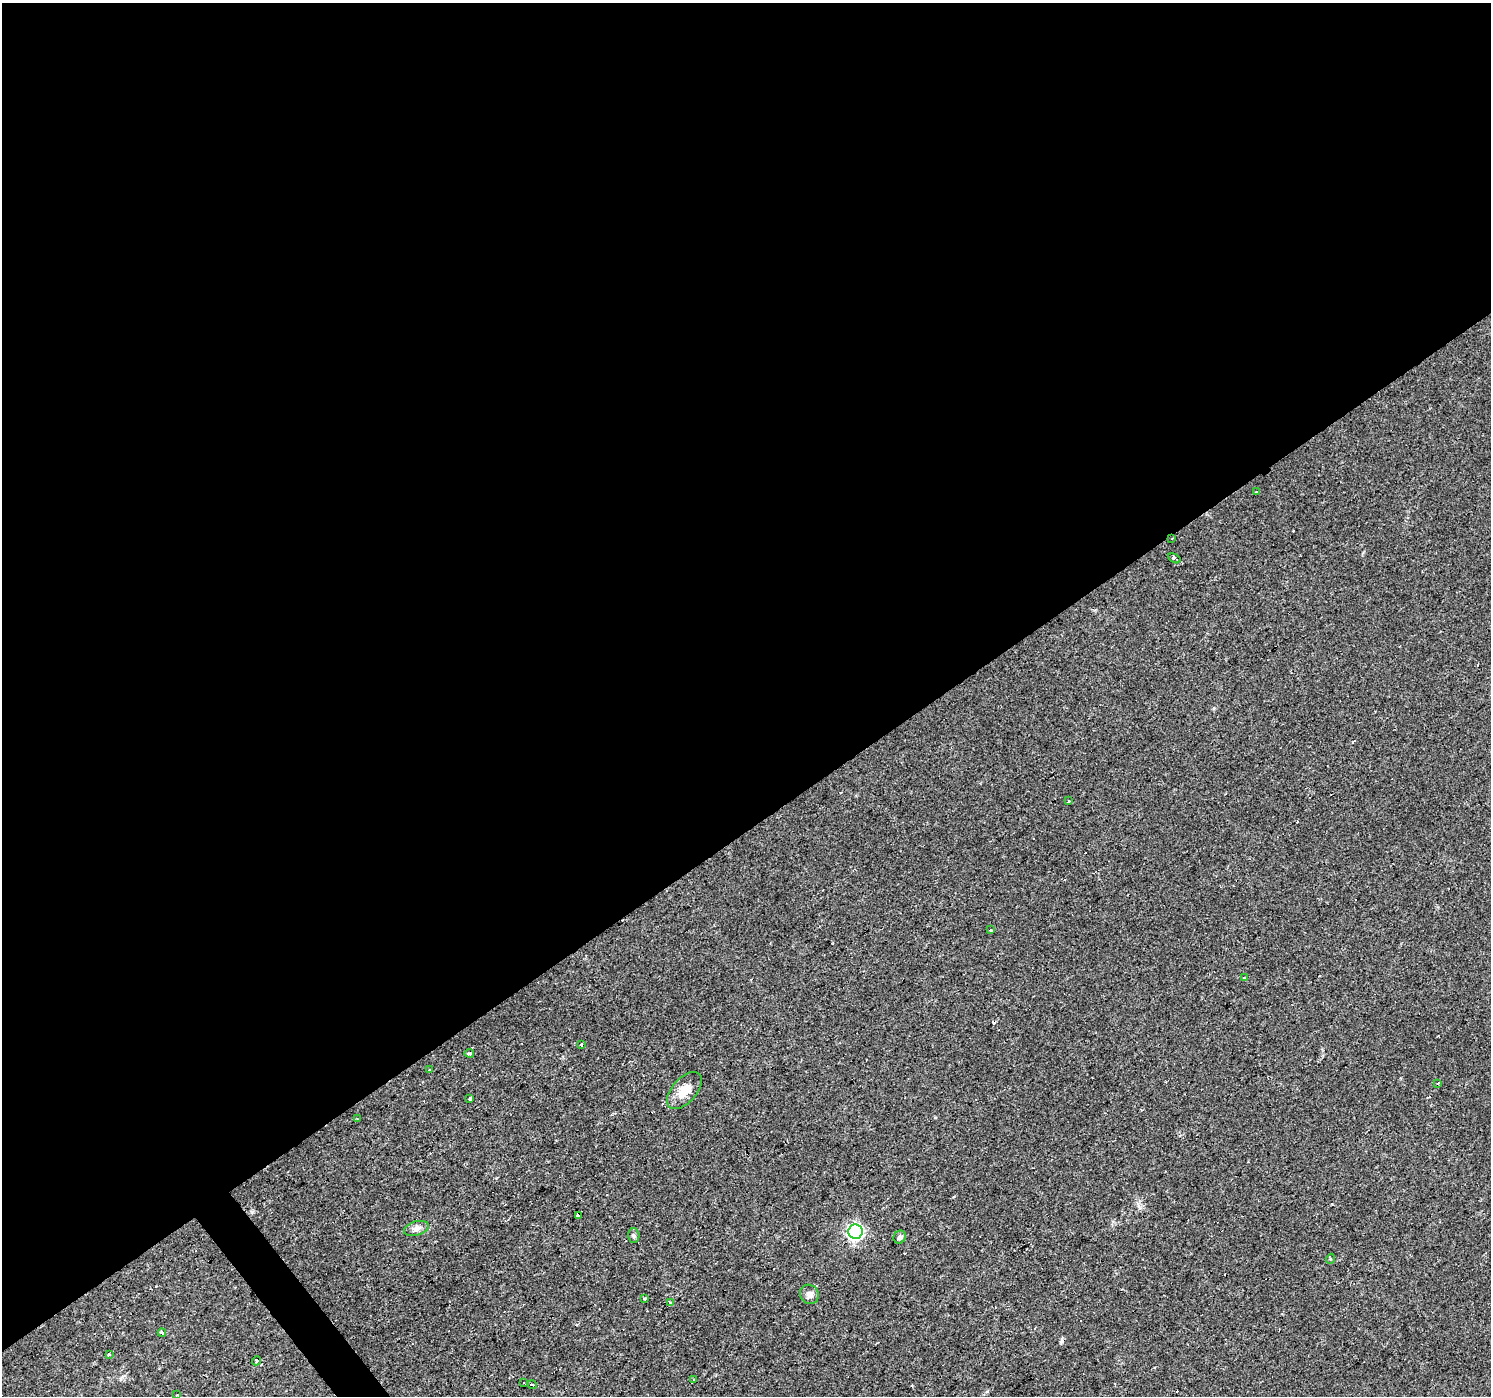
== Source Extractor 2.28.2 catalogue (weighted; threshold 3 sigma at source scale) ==
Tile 2 of 4 x 4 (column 2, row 1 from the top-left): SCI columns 1492-2980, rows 4372-5765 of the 5959 x 5893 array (HDU 1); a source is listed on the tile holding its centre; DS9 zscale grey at full resolution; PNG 1493 x 1398 px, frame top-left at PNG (2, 3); each listed source drawn as its Kron ellipse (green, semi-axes under 4 px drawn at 4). Shown black and unused: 60% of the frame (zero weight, under 2 of 3 exposures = <1% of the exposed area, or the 3 px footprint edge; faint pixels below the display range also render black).
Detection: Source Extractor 2.28.2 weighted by HDU 2 'WHT'; one run over the whole footprint, this tile lists its part. Background 0.0205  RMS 0.0033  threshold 0.0149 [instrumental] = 3 sigma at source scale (4.5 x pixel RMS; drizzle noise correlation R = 1.50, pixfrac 1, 0.0396/0.0396 arcsec/px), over >= 5 px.
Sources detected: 44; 15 cosmic-ray / hot-pixel residue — neither listed nor drawn; the other 29 listed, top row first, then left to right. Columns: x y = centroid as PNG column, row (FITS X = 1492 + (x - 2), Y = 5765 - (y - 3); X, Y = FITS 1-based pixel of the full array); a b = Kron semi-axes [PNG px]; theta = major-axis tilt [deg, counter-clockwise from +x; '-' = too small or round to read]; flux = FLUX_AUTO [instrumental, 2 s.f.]
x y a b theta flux
1256 492 3 3 - 0.33
1172 539 3 2 - 0.3
1174 558 7 4 -28 2.5
1069 801 3 3 - 0.95
991 930 3 3 - 1.6
1245 978 3 3 - 1.5
582 1045 3 3 - 1.4
469 1053 5 4 - 1.1
429 1070 3 3 - 5.3
1437 1083 3 3 - 2
684 1090 22 12 49 5.1
470 1099 3 3 - 1.1
357 1118 4 2 - 0.25
578 1215 3 3 - 21
416 1228 13 7 17 1.5
855 1232 7 7 - 79
634 1236 7 5 -88 0.7
900 1237 7 6 - 1.1
1330 1259 5 3 - 0.35
809 1294 10 9 - 1.9
645 1298 3 2 - 0.58
670 1303 3 3 - 1.3
162 1333 4 3 - 2.2
109 1354 3 3 - 0.58
256 1361 4 3 - 2.3
694 1379 4 3 - 1.1
524 1383 3 2 - 0.63
532 1385 4 3 - 1.1
176 1395 3 3 - 0.46
Overlapping masked pixels (flux is a lower limit): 2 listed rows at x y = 1172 539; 256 1361